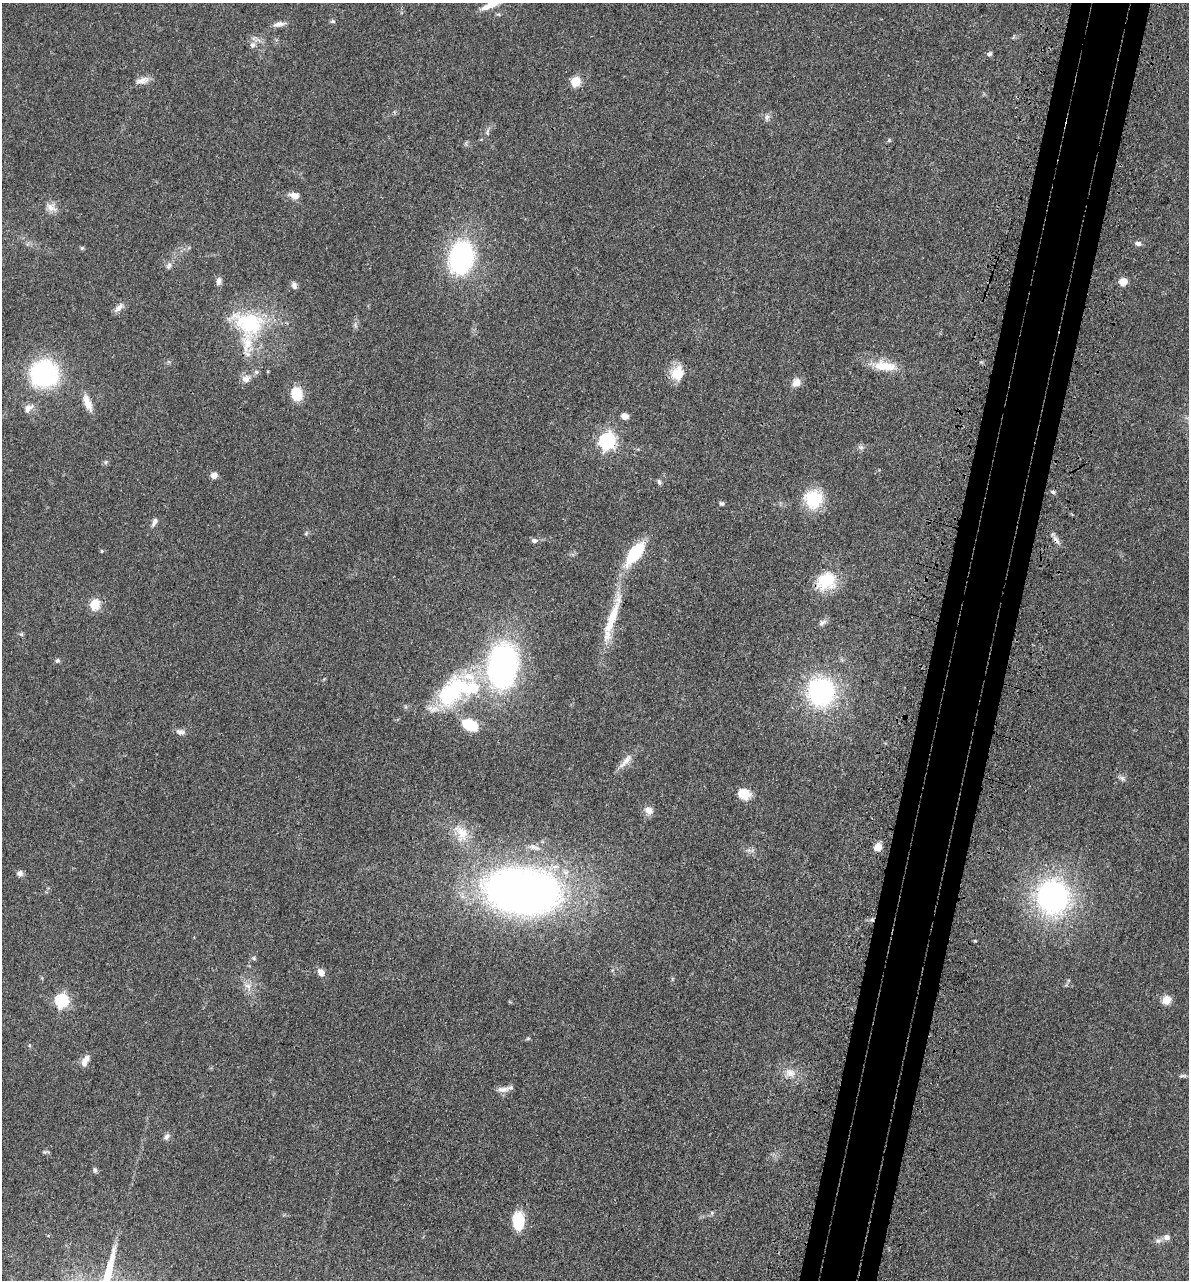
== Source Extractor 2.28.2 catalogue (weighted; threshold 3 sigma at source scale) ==
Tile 10 of 4 x 4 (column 2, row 3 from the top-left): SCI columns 1510-2696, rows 1349-2626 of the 5276 x 5252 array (HDU 1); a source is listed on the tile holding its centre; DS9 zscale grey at full resolution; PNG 1191 x 1282 px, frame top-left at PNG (2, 3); no overlay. Shown black and unused: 6% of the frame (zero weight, under 3 of 4 exposures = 6% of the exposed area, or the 3 px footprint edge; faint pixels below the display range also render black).
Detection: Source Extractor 2.28.2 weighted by HDU 2 'WHT'; one run over the whole footprint, this tile lists its part. Background 0.0401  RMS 0.0049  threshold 0.0219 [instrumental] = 3 sigma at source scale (4.5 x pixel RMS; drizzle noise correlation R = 1.50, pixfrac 1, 0.05/0.05 arcsec/px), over >= 5 px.
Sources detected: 91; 1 inside a brighter object's white glare — not listed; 3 inside a brighter listed object's ellipse — not listed separately; the other 87 listed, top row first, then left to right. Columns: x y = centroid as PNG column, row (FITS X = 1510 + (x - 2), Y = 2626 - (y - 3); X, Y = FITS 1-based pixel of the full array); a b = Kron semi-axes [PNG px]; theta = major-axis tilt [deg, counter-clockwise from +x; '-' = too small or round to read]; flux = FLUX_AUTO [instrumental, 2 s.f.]
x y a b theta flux
490 5 26 7 24 6.8
333 21 7 5 -1 0.78
279 24 16 6 12 2.6
252 45 9 8 - 2.2
990 54 7 6 - 1.1
142 80 20 8 14 3.6
575 82 6 5 - 27
767 117 9 6 65 1.6
487 132 11 5 78 1.4
889 140 5 5 - 0.58
466 143 7 4 72 0.73
294 196 11 8 -16 3.6
51 208 15 10 -30 3.8
1138 243 8 6 -10 1.6
82 248 5 5 - 0.69
461 257 22 17 77 100
169 265 11 6 65 1.6
219 281 9 6 76 2.2
1123 282 7 6 - 5.8
294 285 10 7 -73 1.7
119 308 16 6 47 2.6
248 323 53 36 -22 42
355 325 7 4 -72 0.97
884 366 30 12 -7 12
256 372 6 6 - 1.2
677 373 19 17 61 8.9
44 374 26 25 - 62
246 379 12 10 1 3.2
796 382 12 10 39 3.6
296 394 14 12 -83 12
87 402 24 9 -69 5.6
28 408 13 8 39 3.2
625 416 7 6 - 3.1
607 441 7 7 - 140
861 447 9 4 -8 1.1
106 462 6 4 89 0.72
214 475 7 6 - 2.9
659 482 8 5 -80 1
1053 492 5 5 - 0.89
813 499 16 15 - 25
721 504 6 5 - 0.98
154 522 13 5 67 1.8
306 533 5 5 - 0.72
534 540 8 6 -6 1.5
1056 540 14 6 -52 2.3
102 551 4 4 - 0.58
635 553 22 9 54 31
826 581 26 21 27 18
94 605 6 5 - 30
612 618 68 11 71 19
822 623 12 7 36 1.8
21 634 6 4 -42 0.78
57 660 6 6 - 1
502 665 45 29 84 130
453 691 55 31 38 55
821 692 23 22 - 79
470 725 17 11 -27 16
180 732 14 7 -7 2
626 761 27 8 49 4.4
1122 778 8 6 -45 1.4
744 794 15 12 -19 7.1
649 811 12 10 -37 3.2
461 833 28 17 -70 11
878 847 8 6 48 4.6
20 873 8 7 - 1.8
523 891 66 38 -6 350
1053 897 33 31 -74 100
872 920 6 4 -1 0.99
975 941 4 3 - 0.46
254 958 6 5 - 0.73
321 972 10 8 -67 2.7
248 986 16 8 -52 3.9
1166 1000 9 8 - 5.4
61 1001 6 6 - 75
528 1038 6 4 2 0.63
29 1045 6 4 -72 0.54
86 1059 13 8 58 3.2
790 1073 16 12 -24 5.8
1183 1076 12 4 3 1.1
503 1089 17 7 4 3.1
166 1137 10 7 57 1.6
45 1152 9 4 9 0.78
95 1170 7 6 - 1.1
712 1213 6 4 89 0.68
518 1221 17 10 -90 18
1167 1237 9 7 -4 2
1158 1241 9 6 27 1.5
Overlapping masked pixels (flux is a lower limit): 2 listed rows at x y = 1056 540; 872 920
Isophote crosses this tile's border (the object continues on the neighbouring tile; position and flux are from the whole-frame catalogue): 1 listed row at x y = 490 5